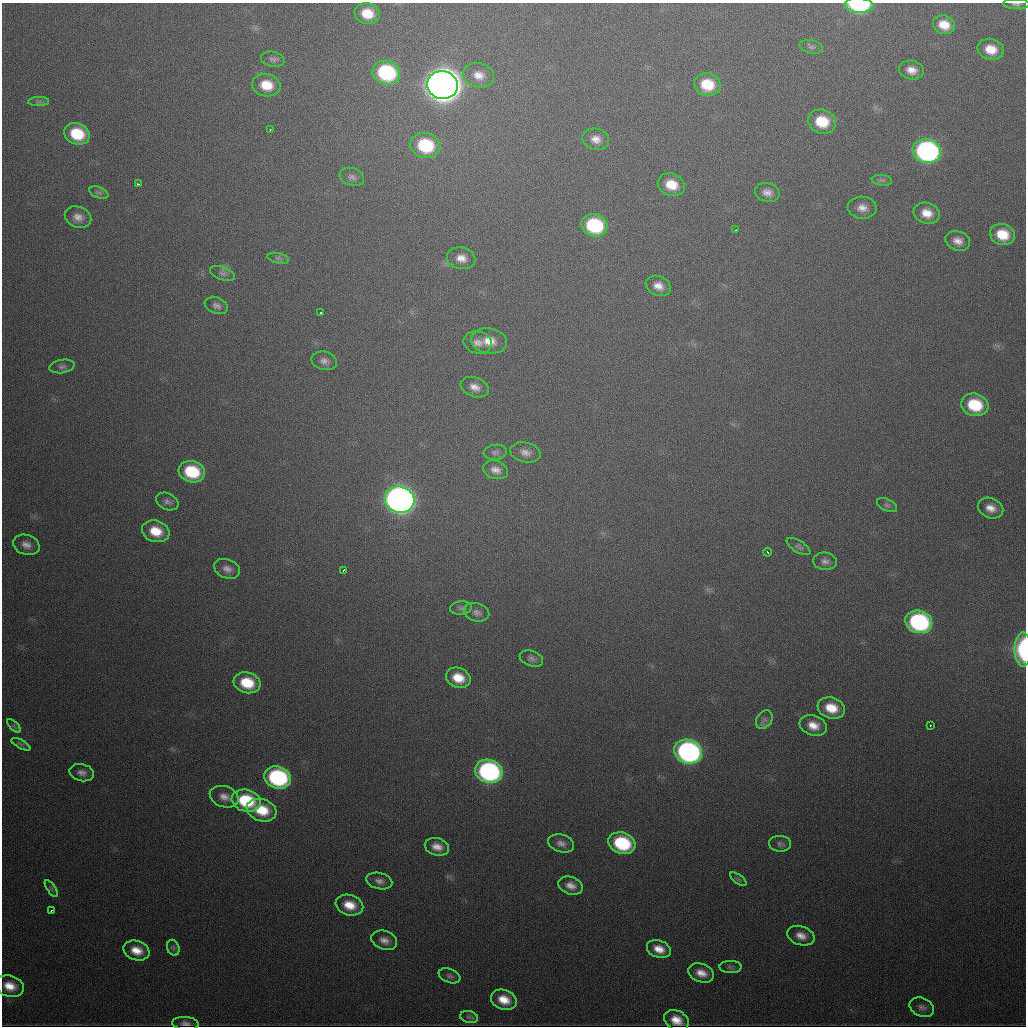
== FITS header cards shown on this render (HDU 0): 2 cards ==
NAXIS1  =                 1024
NAXIS2  =                 1024

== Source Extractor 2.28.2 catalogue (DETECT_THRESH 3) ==
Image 1024 x 1024 px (HDU 0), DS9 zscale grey, 1 PNG px = 1 image px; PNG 1028 x 1028 px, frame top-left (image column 1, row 1024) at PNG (2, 3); each listed source drawn as its Kron ellipse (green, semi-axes under 4 px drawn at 4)
Background 495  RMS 17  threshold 51.1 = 3 sigma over >= 5 px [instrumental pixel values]
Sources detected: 104; all 104 listed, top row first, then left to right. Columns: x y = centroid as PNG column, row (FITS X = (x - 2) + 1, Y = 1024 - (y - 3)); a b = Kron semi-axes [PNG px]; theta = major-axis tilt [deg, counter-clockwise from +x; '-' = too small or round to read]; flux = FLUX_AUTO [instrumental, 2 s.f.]
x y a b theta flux
1016 4 13 5 -3 3.8e+03
859 5 14 7 -3 1.1e+05
367 13 13 10 -14 2.5e+04
944 25 11 9 -20 1.8e+04
811 47 12 6 -13 4.0e+03
991 49 13 10 -15 2.2e+04
273 59 12 7 -12 4.4e+03
911 70 12 9 -10 1.1e+04
386 73 14 11 -18 1.3e+05
479 75 15 12 -14 1.4e+04
266 85 14 11 -12 2.7e+04
442 85 15 14 - 2.8e+06
707 85 13 11 -16 3.7e+04
39 102 10 4 2 2.9e+03
822 121 14 12 -16 3.8e+04
270 130 3 2 - 7.9e+02
77 134 13 10 -20 4.7e+04
596 139 13 10 -14 1.1e+04
425 145 15 12 -16 7.4e+04
927 151 14 12 -16 3.3e+05
352 177 12 8 -19 5.7e+03
882 180 10 5 -7 3.3e+03
138 184 4 2 - 2.9e+03
671 185 14 11 -19 2.6e+04
767 192 12 9 -13 8.5e+03
99 193 10 5 -22 3.1e+03
862 208 14 11 -4 1.1e+04
927 213 13 10 -18 1.6e+04
78 217 14 10 -23 9.8e+03
594 225 13 11 -17 1.0e+05
736 230 3 2 - 1.7e+03
1002 234 13 10 -17 3.0e+04
958 241 13 9 -19 1.0e+04
278 258 11 5 -12 3.6e+03
461 258 14 11 -12 1.3e+04
222 273 13 6 -20 4.9e+03
658 286 13 9 -25 1.2e+04
216 306 12 8 -20 5.1e+03
321 312 3 2 - 2.2e+03
489 341 18 12 -8 2.0e+04
478 342 14 11 -13 9.0e+03
324 361 13 9 -14 7.0e+03
62 366 13 6 8 4.3e+03
475 387 14 9 -21 1.1e+04
975 405 14 11 -16 5.5e+04
495 452 11 7 6 4.3e+03
525 452 15 9 -13 9.0e+03
496 470 13 9 -18 8.9e+03
192 472 13 10 -16 6.3e+04
399 500 15 13 -16 1.1e+06
167 501 12 8 -25 4.9e+03
887 505 11 6 -25 3.4e+03
991 508 13 10 -23 1.2e+04
156 531 14 10 -16 2.7e+04
26 545 13 10 -18 8.8e+03
799 547 13 6 -32 3.6e+03
767 552 4 2 - 2.8e+03
825 561 12 8 -7 6.2e+03
227 569 13 9 -21 7.8e+03
343 570 4 2 - 3.3e+03
461 608 11 6 6 4.2e+03
477 612 13 9 -14 6.3e+03
919 622 13 11 -18 1.9e+05
1023 649 17 8 90 9.0e+04
531 658 12 7 -20 5.0e+03
458 678 13 9 -21 2.4e+04
247 683 13 10 -16 4.0e+04
831 708 14 10 -18 2.7e+04
764 720 10 7 56 5.4e+03
930 725 3 2 - 3.8e+03
14 726 8 4 -45 2.3e+03
813 726 14 10 -19 1.5e+04
21 744 10 4 -29 2.9e+03
688 752 14 11 -19 3.7e+05
489 771 14 11 -17 2.7e+05
82 773 12 8 -14 6.6e+03
278 777 14 11 -18 1.7e+05
224 797 15 10 -18 1.0e+04
246 801 15 11 -16 6.7e+04
262 810 15 11 -19 3.6e+04
561 843 13 8 -16 7.2e+03
622 843 14 10 -20 9.0e+04
780 844 11 8 -4 4.2e+03
437 847 12 8 -16 1.1e+04
738 879 9 4 -35 2.8e+03
379 881 13 8 -14 6.7e+03
571 886 13 8 -18 9.7e+03
51 889 10 4 -55 2.7e+03
349 905 14 10 -16 2.1e+04
51 910 3 2 - 2.4e+03
801 936 14 9 -19 1.1e+04
384 940 13 9 -21 9.0e+03
173 948 8 6 -69 3.2e+03
659 949 12 8 -19 1.5e+04
137 950 13 9 -18 1.8e+04
731 967 11 6 0 3.4e+03
701 973 13 9 -20 1.3e+04
450 976 11 6 -21 4.0e+03
10 986 14 10 -18 1.9e+04
504 1000 13 9 -20 2.1e+04
922 1007 13 9 -25 6.1e+03
469 1017 9 6 -11 3.4e+03
676 1020 13 9 -27 1.8e+04
185 1023 13 6 -4 5.4e+03
At the frame edge (FLAGS 8, measured only in part): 3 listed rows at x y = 1016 4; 859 5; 1023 649